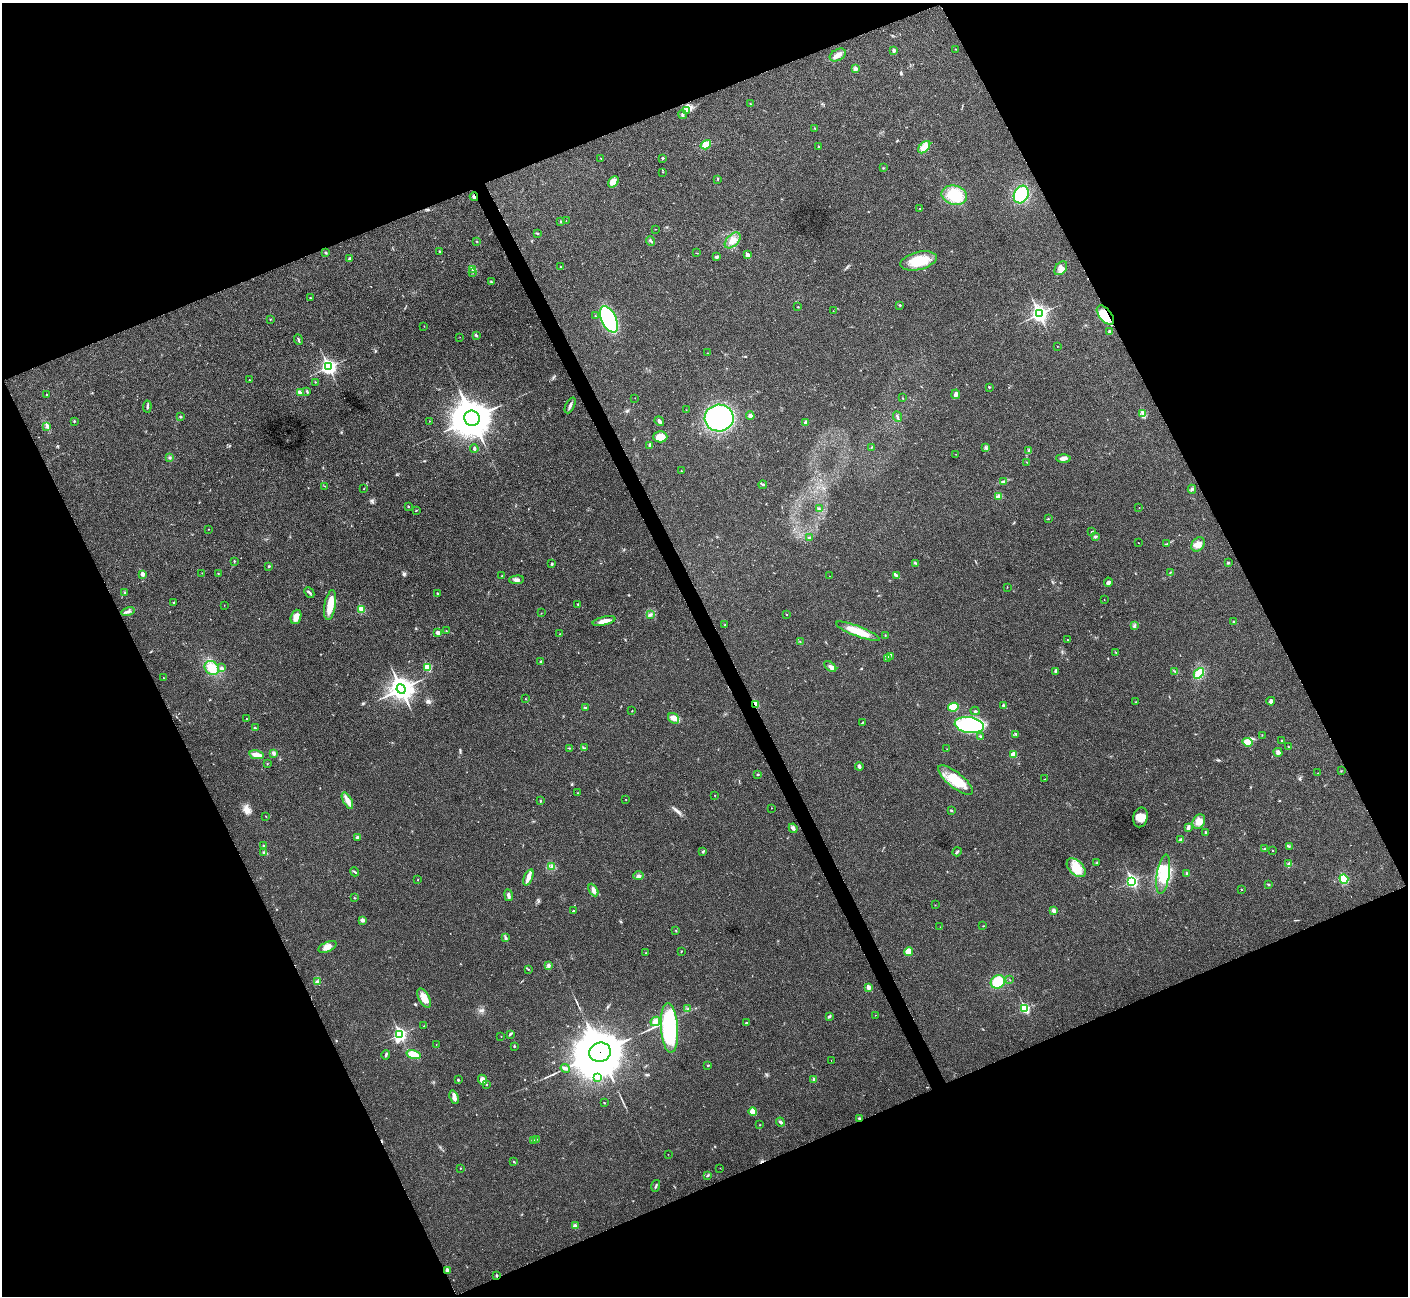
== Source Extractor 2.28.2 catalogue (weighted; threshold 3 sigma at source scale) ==
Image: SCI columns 3-5624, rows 156-5331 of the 5629 x 5618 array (HDU 1 of 3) = the unmasked area's bounding box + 8 px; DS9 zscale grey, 4 x 4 block average (1 PNG px = mean of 4 x 4 image px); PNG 1410 x 1298 px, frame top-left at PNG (2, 3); each listed source drawn as its Kron ellipse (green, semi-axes under 4 px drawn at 4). Shown black and unused: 44% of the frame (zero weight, under 3 of 4 exposures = <1% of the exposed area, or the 3 px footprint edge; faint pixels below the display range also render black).
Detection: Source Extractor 2.28.2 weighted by HDU 2 'WHT'. Background 0.0224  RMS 0.004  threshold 0.018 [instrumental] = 3 sigma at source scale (4.5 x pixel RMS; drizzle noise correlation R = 1.50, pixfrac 1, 0.05/0.05 arcsec/px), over >= 5 px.
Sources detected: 315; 2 inside a brighter object's white glare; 1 cosmic-ray / hot-pixel residue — neither listed nor drawn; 3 coinciding with a brighter row at this scale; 14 inside a brighter listed object's ellipse — not listed separately; the other 295 listed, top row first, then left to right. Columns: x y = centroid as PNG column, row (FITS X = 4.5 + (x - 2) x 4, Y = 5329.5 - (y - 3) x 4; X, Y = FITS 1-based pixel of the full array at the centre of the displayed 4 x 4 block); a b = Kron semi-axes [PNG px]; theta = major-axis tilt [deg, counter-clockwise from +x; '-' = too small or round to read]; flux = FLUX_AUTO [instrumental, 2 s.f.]
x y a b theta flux
956 49 2 2 - 0.86
894 51 3 2 - 6.3
838 55 8 5 29 13
855 69 3 3 - 6.6
750 104 2 2 - 0.91
687 110 2 2 - 1.5
682 114 4 3 - 4.1
815 129 3 2 - 1.3
706 145 5 4 - 24
818 147 3 2 - 2.1
924 147 7 4 46 25
601 158 2 2 - 0.54
663 158 3 2 - 2.2
883 168 2 2 - 1.2
662 172 2 2 - 0.75
718 179 3 2 - 1.9
613 182 6 4 49 9.8
954 195 13 9 -13 71
1021 195 9 7 63 110
474 197 4 2 - 6.1
920 208 2 2 - 0.82
561 221 3 2 - 1.6
566 221 2 2 - 0.52
655 229 2 2 - 0.76
537 233 3 2 - 2
733 240 10 5 45 17
651 241 5 2 - 2.8
477 242 2 2 - 1.3
440 251 2 2 - 2.2
326 253 3 2 - 1.8
697 253 3 2 - 1
747 255 2 2 - 26
716 257 3 3 - 2.7
349 259 4 2 - 2.9
919 261 19 9 14 65
560 267 2 2 - 1.3
1061 268 8 5 51 11
473 270 2 2 - 1.4
473 272 2 2 - 0.81
491 282 3 2 - 1.5
310 298 3 2 - 1.3
900 305 2 2 - 2.4
798 307 2 2 - 2.2
833 311 2 2 - 0.78
1039 314 3 3 - 850
1105 315 11 6 -50 50
595 316 2 2 - 1.4
270 319 2 2 - 0.73
609 319 14 7 -66 300
424 326 2 2 - 0.57
1109 331 2 2 - 8.4
476 335 3 2 - 4.4
460 337 2 2 - 0.45
298 339 5 2 - 2.6
1057 347 2 2 - 0.8
707 353 2 2 - 0.72
329 367 3 3 - 720
249 380 2 2 - 1.4
315 382 2 2 - 0.83
989 387 2 2 - 5
307 392 4 2 - 2.3
300 393 3 2 - 18
47 394 2 2 - 0.81
956 394 5 3 - 7.7
635 398 2 2 - 0.54
903 398 2 2 - 1.3
570 405 9 2 64 6.9
147 407 6 2 83 3.6
686 410 2 2 - 0.68
1143 414 4 2 - 4.6
750 416 4 3 - 5.4
181 417 2 2 - 2.8
897 417 5 2 - 3.9
472 418 8 7 - 6400
719 418 14 13 - 310
74 421 2 2 - 2
429 421 2 2 - 0.78
659 421 5 3 - 5
806 422 4 2 - 7.3
47 426 3 2 - 1.9
660 437 7 5 0 27
650 445 3 3 - 3
872 447 2 2 - 0.99
986 448 2 2 - 1.2
474 449 4 2 - 3.4
1029 450 3 2 - 1.8
956 454 2 2 - 0.4
170 458 2 2 - 3.4
1063 458 7 3 -2 9.4
1027 462 2 2 - 1.1
681 471 2 2 - 0.82
1003 481 3 2 - 2.2
763 485 4 2 - 2.5
325 486 2 2 - 0.76
364 489 2 2 - 0.85
1192 489 4 2 - 3.2
999 496 3 2 - 3.7
408 507 2 2 - 2.9
1139 508 2 2 - 0.62
819 509 2 2 - 1.5
416 510 2 2 - 1.5
1048 519 2 2 - 1.1
208 529 2 2 - 1.2
1092 532 3 2 - 1.6
1096 536 4 2 - 2.9
809 538 3 2 - 2.7
1138 543 2 2 - 0.61
1167 544 4 2 - 2
1198 544 8 6 53 18
234 561 2 2 - 1.6
552 563 3 2 - 1.8
915 563 3 2 - 2.5
1228 563 3 2 - 2.7
269 566 3 2 - 2.5
202 573 2 2 - 1.1
1170 573 2 2 - 1
142 574 2 2 - 20
218 574 3 2 - 1.6
502 576 2 2 - 1.4
829 576 2 2 - 0.46
896 576 3 2 - 3
517 580 7 3 4 7.3
1108 582 5 3 - 4.9
1007 587 2 2 - 0.77
125 593 2 2 - 1.5
309 593 6 2 -48 3.8
438 593 3 2 - 2.2
1104 600 2 2 - 0.75
173 603 2 2 - 1.3
578 604 4 2 - 1.8
224 605 2 2 - 0.52
330 605 15 5 80 35
361 609 2 2 - 82
128 612 7 2 14 5.9
541 613 2 2 - 0.66
650 615 2 2 - 1.9
786 615 2 2 - 2.6
296 617 7 5 70 19
604 621 11 3 13 20
1234 622 3 2 - 2.5
725 625 2 2 - 1.1
1134 625 3 2 - 2.4
446 631 2 2 - 0.77
858 631 23 5 -21 44
438 633 4 3 - 9.9
560 634 2 2 - 0.88
885 635 2 2 - 0.91
1067 640 2 2 - 1.2
800 642 2 2 - 1.1
1116 653 3 2 - 1.2
890 656 3 2 - 1.5
888 658 2 2 - 1.5
541 662 3 3 - 2.7
830 666 7 3 -39 8.8
212 668 7 6 - 33
222 668 4 3 - 4.1
428 668 2 2 - 100
1055 671 3 2 - 2.5
1175 671 3 2 - 2.4
1199 673 6 4 47 38
164 678 3 2 - 1
401 689 5 4 - 1800
525 699 2 2 - 0.74
1271 701 4 3 - 6
1136 702 2 2 - 0.77
756 704 2 2 - 47
1003 706 3 2 - 3.6
585 707 2 2 - 2.3
953 707 5 4 - 56
632 711 2 2 - 1
975 711 4 2 - 2.1
673 718 6 4 -36 11
246 719 2 2 - 0.81
862 723 4 2 - 1.9
969 725 15 8 -8 340
255 728 3 2 - 1.9
1016 734 3 2 - 2.1
1262 735 2 2 - 0.78
981 737 3 2 - 2.5
1282 741 2 2 - 2.6
1248 742 5 3 - 27
1288 747 2 2 - 1.1
570 748 3 2 - 1.8
584 748 2 2 - 2
947 749 2 2 - 0.5
1278 752 4 4 - 5.8
274 753 3 3 - 5.5
1014 754 4 3 - 20
256 755 7 4 -12 14
267 764 2 2 - 0.73
859 766 4 3 - 5.5
1341 771 2 2 - 1.1
1318 773 2 2 - 0.54
758 774 2 2 - 1.9
1045 779 3 2 - 0.92
955 780 21 7 -38 56
577 793 2 2 - 0.8
715 795 2 2 - 0.59
626 799 2 2 - 0.83
347 801 9 4 -62 14
540 801 3 2 - 1.6
772 808 2 2 - 0.75
951 810 3 2 - 1.9
266 816 2 2 - 0.74
1140 817 10 7 75 22
1199 821 7 6 - 17
793 828 5 3 - 5.3
1188 828 4 3 - 3.7
1206 833 3 2 - 3.2
358 837 3 2 - 4.8
1181 840 3 2 - 2.4
264 845 2 2 - 1.6
1289 846 2 2 - 1.7
1264 849 3 2 - 2.2
1273 851 2 2 - 0.96
264 852 4 2 - 2.9
703 852 3 2 - 3.4
957 852 5 2 - 2.9
1096 863 3 2 - 1.8
1288 864 3 2 - 2.2
552 867 4 2 - 4
1076 868 11 7 -44 40
354 872 5 2 - 2.5
1186 873 2 2 - 2.1
1163 874 20 6 81 50
639 876 5 3 - 5.9
528 877 8 3 68 15
1344 879 5 4 - 43
418 880 2 2 - 1.2
1132 881 3 2 - 380
1268 884 3 2 - 1.8
593 890 7 4 -62 8.8
1241 890 2 2 - 0.92
509 895 6 3 -81 7.6
354 898 2 2 - 1.3
935 905 2 2 - 0.59
573 911 2 2 - 2.7
1054 911 4 3 - 7.4
362 920 3 3 - 5.7
983 926 2 2 - 1.1
940 927 2 2 - 0.51
676 931 3 2 - 1.2
506 938 4 2 - 3.4
327 947 9 5 24 14
681 951 2 2 - 1.4
909 951 4 4 - 24
646 953 2 2 - 0.67
548 965 3 2 - 2.8
528 969 2 2 - 0.99
1010 980 2 2 - 0.69
317 981 2 2 - 1.4
998 982 7 6 - 70
868 987 2 2 - 29
424 998 10 5 -63 26
688 1009 2 2 - 1.4
1025 1009 2 2 - 190
875 1015 2 2 - 0.54
829 1016 4 2 - 3.1
655 1021 5 3 - 6.9
747 1023 3 2 - 2.4
424 1026 2 2 - 0.92
670 1028 25 8 -87 240
400 1034 3 3 - 460
510 1034 4 2 - 3.5
501 1036 2 2 - 0.73
436 1045 2 2 - 0.46
514 1046 3 2 - 1.8
600 1052 11 9 13 14000
386 1055 5 2 - 3.1
414 1055 7 3 -17 33
831 1060 2 2 - 0.57
708 1065 3 2 - 1.8
565 1068 5 2 - 5.6
598 1078 3 3 - 4.4
458 1080 2 2 - 1.8
482 1080 5 4 - 13
814 1080 2 2 - 19
486 1084 2 2 - 4.4
454 1097 7 3 -72 10
604 1103 3 2 - 1
753 1112 4 4 - 22
860 1119 3 2 - 4.8
780 1122 4 2 - 3.9
760 1125 2 2 - 0.83
536 1139 2 2 - 1.3
533 1140 3 2 - 1.4
668 1154 2 2 - 0.54
514 1162 2 2 - 1.8
460 1168 2 2 - 1.8
720 1168 2 2 - 0.52
707 1175 3 2 - 2
656 1186 6 2 74 2.9
575 1226 4 2 - 6.5
447 1270 2 2 - 20
496 1275 3 2 - 2.2
Overlapping masked pixels (flux is a lower limit): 6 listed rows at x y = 474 197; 1105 315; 756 704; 600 1052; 860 1119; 496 1275
Diffuse or blended objects may show on this block-average render without a row.